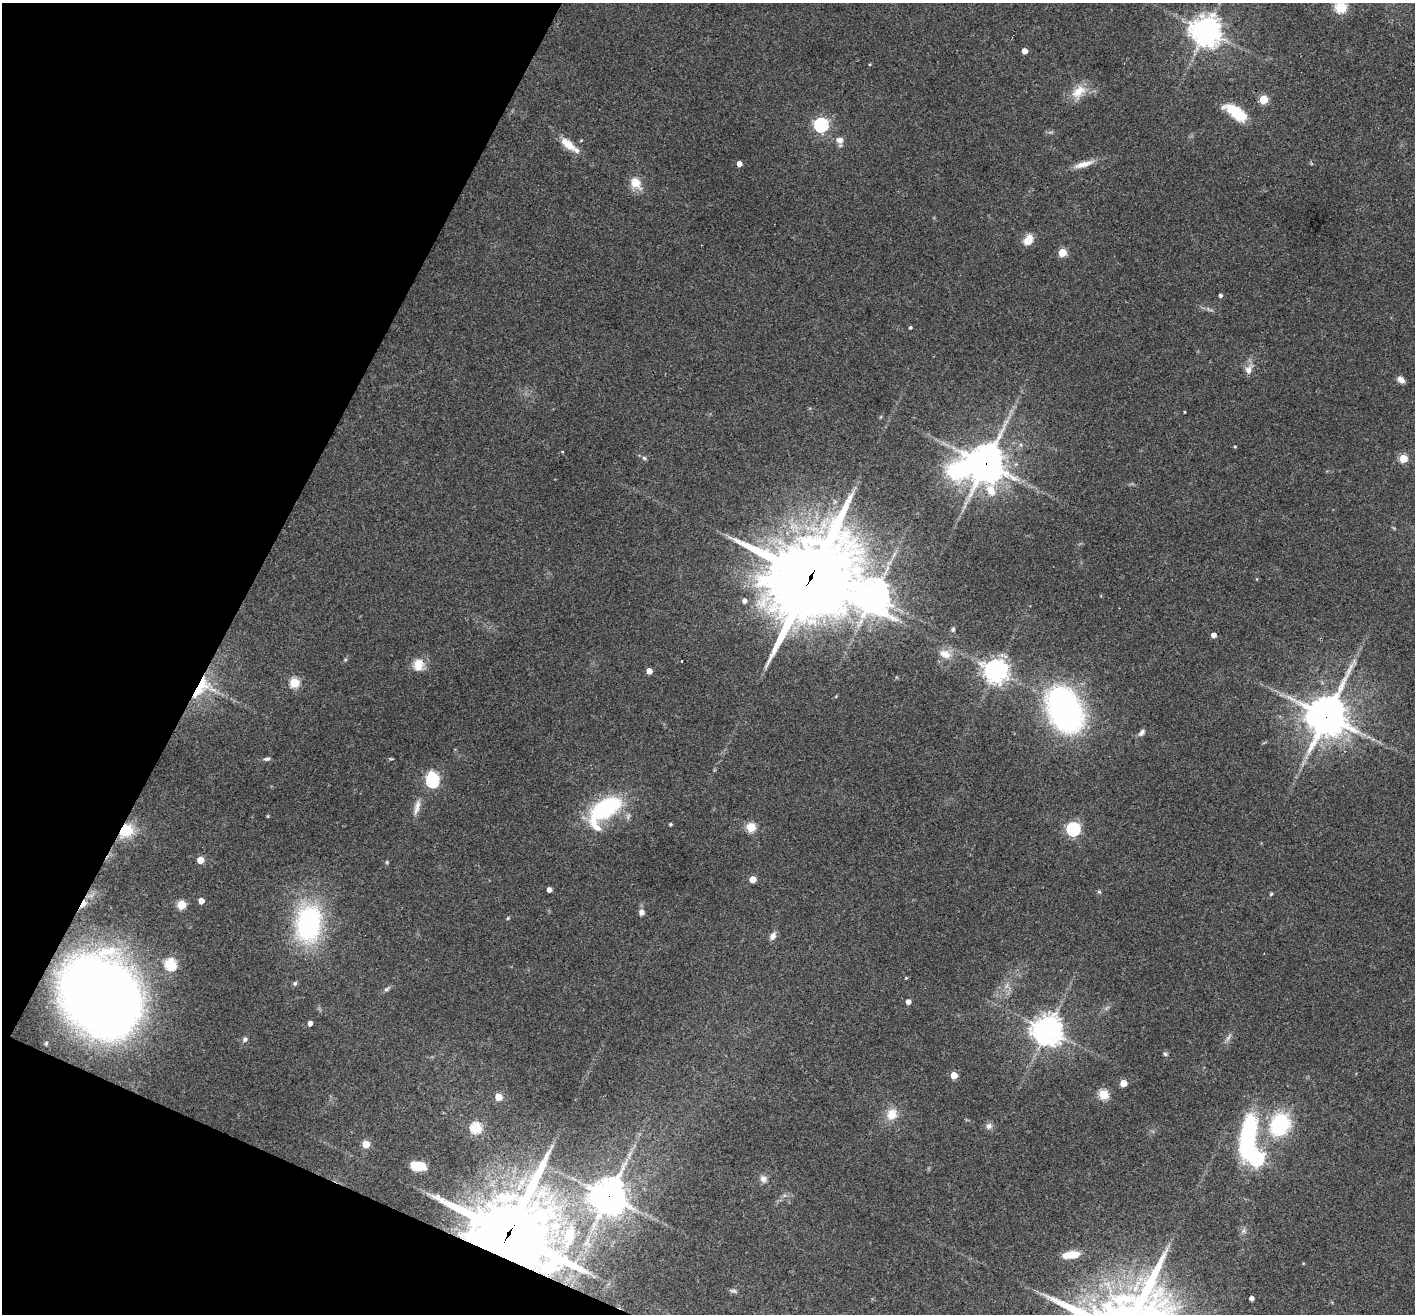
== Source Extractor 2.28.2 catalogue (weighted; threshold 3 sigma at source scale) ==
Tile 9 of 4 x 4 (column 1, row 3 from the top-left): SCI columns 5-1417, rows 1591-2902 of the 5657 x 5669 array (HDU 1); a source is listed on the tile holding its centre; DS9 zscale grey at full resolution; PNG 1417 x 1316 px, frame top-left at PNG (2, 3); no overlay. Shown black and unused: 21% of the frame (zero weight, under 3 of 4 exposures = <1% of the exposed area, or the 3 px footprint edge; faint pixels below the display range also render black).
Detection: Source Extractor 2.28.2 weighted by HDU 2 'WHT'; one run over the whole footprint, this tile lists its part. Background 0.0339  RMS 0.0047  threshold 0.0211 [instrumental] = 3 sigma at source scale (4.5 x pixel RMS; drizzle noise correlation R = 1.50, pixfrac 1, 0.05/0.05 arcsec/px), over >= 5 px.
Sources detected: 94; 1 too faint to see at this stretch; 2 inside a brighter object's white glare — not listed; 1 inside a brighter listed object's ellipse — not listed separately; the other 90 listed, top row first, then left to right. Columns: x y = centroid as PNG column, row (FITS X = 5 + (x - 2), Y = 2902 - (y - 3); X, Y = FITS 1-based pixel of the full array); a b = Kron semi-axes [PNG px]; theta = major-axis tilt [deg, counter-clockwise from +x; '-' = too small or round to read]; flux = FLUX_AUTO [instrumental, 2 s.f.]
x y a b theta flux
1340 7 5 5 - 45
1206 31 10 10 - 570
1024 51 4 4 - 4.2
1078 92 23 13 41 7.9
1264 99 5 5 - 19
1236 112 28 12 -34 15
821 125 6 6 - 98
839 140 11 8 -18 2.8
568 144 23 10 -41 7.4
739 164 4 4 - 3.1
1084 164 29 7 16 5.1
636 183 18 13 -54 6.1
1028 240 12 8 54 5.9
1062 252 5 5 - 17
1220 295 4 4 - 1
910 327 4 3 - 0.79
1248 370 10 8 -89 3.1
1401 379 8 5 -37 2.9
1184 412 4 2 - 0.35
1021 445 6 4 -72 0.74
1235 447 3 3 - 0.52
644 458 5 5 - 0.89
1403 458 5 5 - 19
985 464 13 12 - 1000
811 577 38 31 50 3700
873 597 12 11 - 860
744 601 5 5 - 2
953 629 7 5 58 0.87
1214 635 4 4 - 2.8
945 654 17 11 -24 5.3
681 661 3 2 - 0.89
1354 662 9 3 -69 0.79
418 665 17 14 74 6.1
649 671 4 4 - 3.9
996 671 8 7 - 420
294 682 5 5 - 30
201 687 35 15 56 19
1064 710 36 24 -64 160
1327 716 14 13 - 1200
1141 733 10 6 49 1.7
267 759 8 5 12 1.1
433 781 6 5 - 57
417 807 22 7 75 3.6
606 808 35 16 34 54
670 824 3 3 - 0.69
751 827 5 5 - 26
1073 829 6 6 - 82
126 830 15 12 40 15
200 860 5 5 - 9.4
387 862 6 4 90 0.52
753 879 5 4 - 7.3
549 890 4 4 - 2.5
1099 892 5 4 - 0.67
1271 894 4 4 - 0.62
201 901 5 4 - 4.8
83 904 12 5 57 2.5
181 905 5 5 - 22
641 912 7 6 - 2
508 918 5 4 - 0.45
308 924 34 23 82 73
773 936 11 8 62 2.3
170 964 6 5 - 48
906 978 4 4 - 0.45
295 983 7 5 74 0.86
386 989 8 5 36 0.97
100 995 52 41 -53 790
908 1002 4 4 - 2.8
310 1023 4 4 - 2.2
1047 1030 9 9 - 650
245 1039 5 5 - 1.3
1165 1054 6 5 - 0.81
954 1075 5 5 - 9.6
1123 1083 5 5 - 8.9
1103 1095 5 5 - 32
498 1097 5 5 - 9.4
892 1114 14 12 73 6.8
1280 1124 26 20 62 35
989 1126 9 8 - 1.8
476 1128 5 5 - 41
1248 1135 51 17 82 55
366 1144 5 5 - 12
1256 1158 6 6 - 130
418 1166 14 8 -8 11
763 1179 10 9 - 2.3
609 1196 11 11 - 1100
509 1233 30 27 -24 3300
569 1235 24 13 82 11
1071 1255 20 8 7 7.5
733 1291 10 5 -11 1.1
1251 1298 4 4 - 1.8
Overlapping masked pixels (flux is a lower limit): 10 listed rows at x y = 985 464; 811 577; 418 665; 201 687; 1327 716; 126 830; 83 904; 100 995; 609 1196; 509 1233
Isophote crosses this tile's border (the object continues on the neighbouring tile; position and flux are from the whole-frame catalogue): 1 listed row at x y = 1340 7